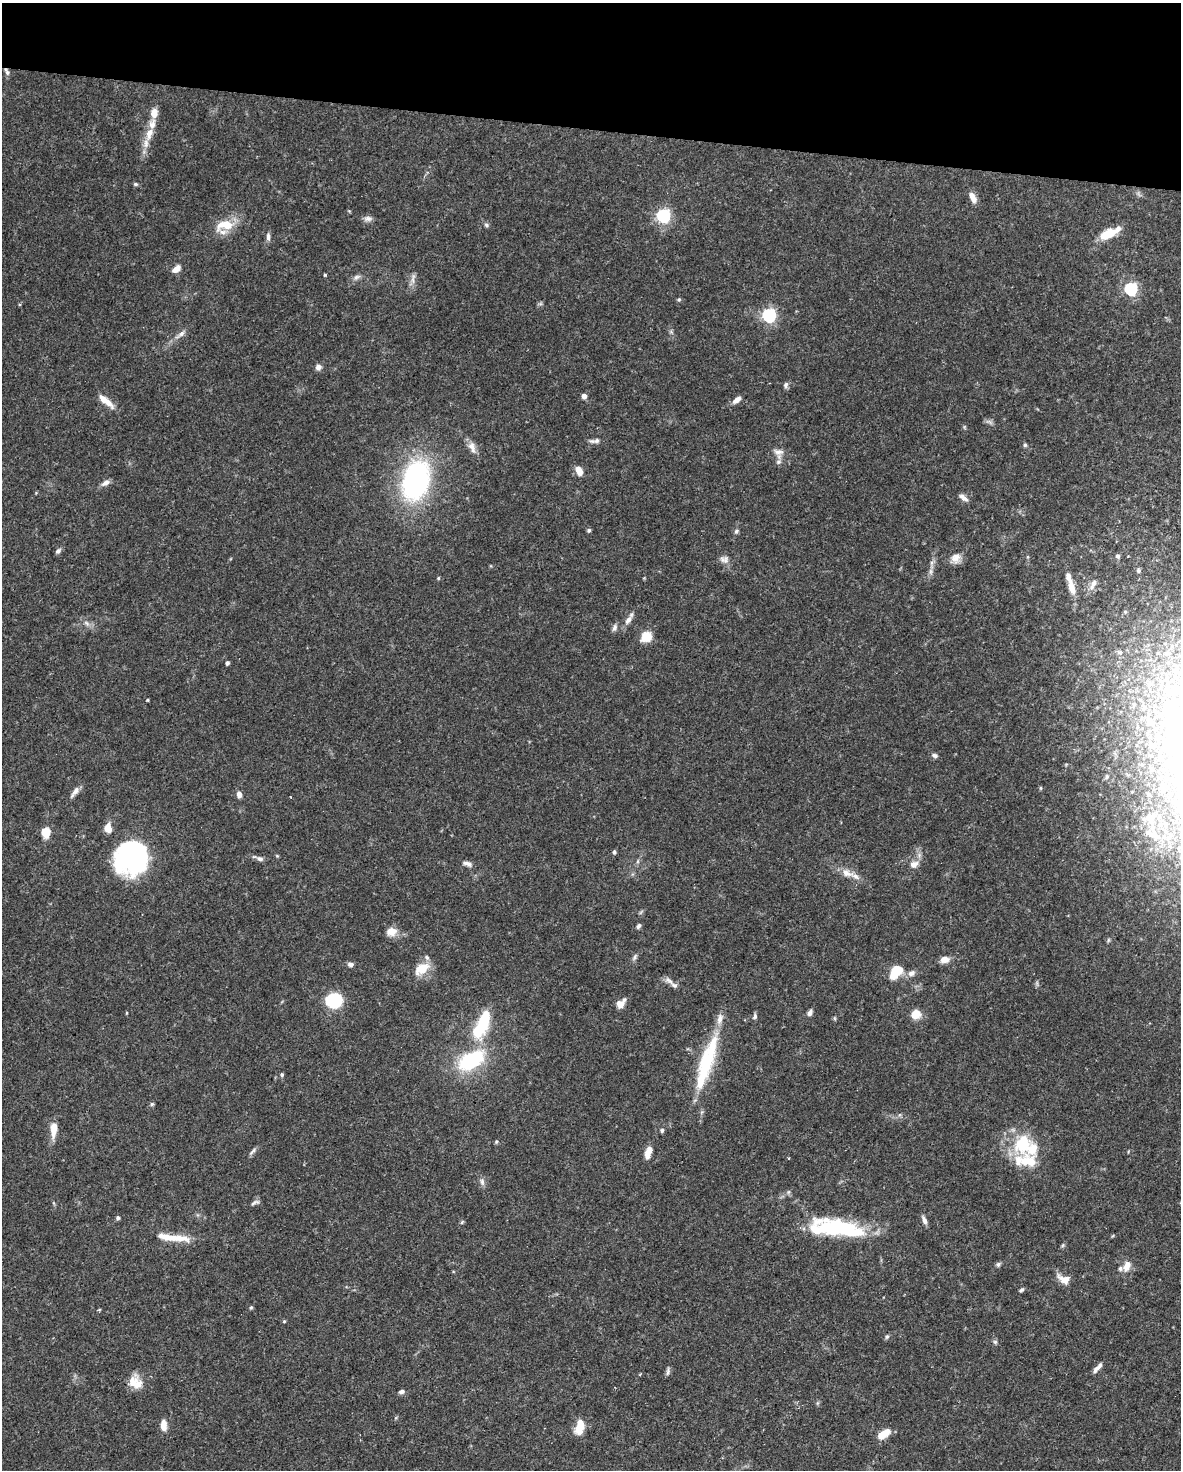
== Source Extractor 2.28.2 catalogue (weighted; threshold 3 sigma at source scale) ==
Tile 2 of 4 x 3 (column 2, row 1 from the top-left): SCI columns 1180-2358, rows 3159-4626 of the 4717 x 4738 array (HDU 1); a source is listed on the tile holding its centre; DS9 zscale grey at full resolution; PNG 1183 x 1472 px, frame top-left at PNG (2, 3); no overlay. Shown black and unused: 9% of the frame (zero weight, under 3 of 5 exposures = <1% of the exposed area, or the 3 px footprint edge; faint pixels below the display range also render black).
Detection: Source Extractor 2.28.2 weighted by HDU 2 'WHT'; one run over the whole footprint, this tile lists its part. Background 0.0443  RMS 0.0016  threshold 0.00739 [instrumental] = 3 sigma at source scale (4.5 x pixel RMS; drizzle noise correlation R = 1.50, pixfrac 1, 0.05/0.05 arcsec/px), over >= 5 px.
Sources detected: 136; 4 inside a brighter object's white glare — not listed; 15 inside a brighter listed object's ellipse — not listed separately; the other 117 listed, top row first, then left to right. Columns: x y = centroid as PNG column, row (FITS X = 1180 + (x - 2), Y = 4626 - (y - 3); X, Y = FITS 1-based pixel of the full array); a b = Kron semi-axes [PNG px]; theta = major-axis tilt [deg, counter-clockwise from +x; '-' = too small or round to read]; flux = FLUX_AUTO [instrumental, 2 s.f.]
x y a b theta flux
7 72 10 5 -65 0.52
154 113 12 9 85 1.4
149 134 18 9 69 2
135 184 6 4 -16 0.27
972 197 14 7 -62 1.5
663 216 6 6 - 38
368 219 12 7 4 0.67
225 225 26 13 9 3.9
486 225 6 5 - 0.32
1110 233 12 10 39 2.8
268 236 10 5 -90 0.56
176 269 11 7 40 1
325 275 4 4 - 0.21
357 277 10 6 32 0.59
413 280 11 4 -90 0.7
1131 289 6 6 - 28
679 299 5 4 - 0.24
769 315 6 6 - 37
181 333 9 6 50 0.65
318 367 7 6 - 0.78
786 385 8 6 75 0.45
584 396 5 4 - 0.91
737 400 11 6 40 0.94
109 403 19 8 -45 1.5
964 427 6 4 72 0.2
597 441 9 6 34 0.57
1025 445 5 5 - 0.26
472 447 18 8 -69 1.2
778 452 15 9 -8 1.2
778 462 9 7 32 0.55
579 471 9 6 -65 1.9
416 480 35 23 74 35
105 483 12 6 31 0.75
963 498 13 6 -36 0.76
589 530 5 4 - 0.33
736 531 7 6 - 0.37
58 551 8 5 45 0.46
1118 556 6 5 - 0.41
956 558 13 13 - 1.4
724 560 13 8 -10 0.85
1138 571 6 5 - 0.32
438 578 5 4 - 0.18
1093 584 16 7 63 1.2
1071 587 24 8 -73 2
628 620 13 7 54 0.99
87 623 9 6 -28 0.63
614 628 10 6 74 0.55
646 637 12 10 31 2.8
1120 652 9 7 -33 0.61
227 663 4 4 - 0.46
147 700 3 3 - 0.17
935 755 7 5 -16 0.46
1040 788 5 3 - 0.17
75 792 18 6 55 0.86
239 794 7 5 -79 0.92
1150 818 15 11 19 1.8
108 828 13 8 -88 1.4
46 832 11 9 -77 2.4
1151 834 26 9 -18 2.5
614 852 5 4 - 0.32
277 856 4 4 - 0.17
132 858 27 25 71 45
260 859 10 6 -20 0.58
467 864 12 6 -18 0.66
914 864 10 9 - 1.1
847 873 16 9 -20 1.6
638 926 6 5 - 0.4
391 931 12 10 14 1.8
1108 940 6 4 71 0.22
634 957 10 4 67 0.43
945 959 11 8 8 1.2
351 964 7 5 -4 0.57
422 969 21 12 34 3.3
896 972 19 12 54 3.5
911 973 10 8 27 0.88
669 981 13 6 -32 0.82
334 1000 11 10 - 14
621 1004 10 6 50 1.8
126 1013 5 3 - 0.14
810 1013 8 5 56 0.6
916 1014 9 8 - 2.7
755 1016 8 5 73 0.4
483 1022 38 16 75 6.7
706 1059 62 18 69 11
471 1060 28 15 30 14
282 1075 5 4 - 0.28
152 1104 6 5 - 0.25
53 1129 19 7 87 2.1
662 1130 5 5 - 0.33
496 1142 5 4 - 0.21
1023 1143 34 24 80 8.4
252 1151 13 4 45 0.45
648 1152 13 6 72 1.6
789 1158 3 3 - 0.15
482 1182 10 6 -75 0.59
255 1202 12 5 16 0.44
118 1218 4 4 - 0.38
924 1220 10 5 -69 0.73
462 1222 6 4 46 0.22
842 1228 69 18 -16 14
172 1237 45 8 -7 3.7
1063 1245 6 4 71 0.24
998 1264 7 5 54 0.38
1127 1266 14 9 67 1.5
1064 1279 18 10 -24 1.5
1021 1290 7 4 39 0.32
251 1308 5 4 - 0.23
284 1321 5 4 - 0.17
887 1337 6 5 - 0.3
995 1342 6 5 - 0.32
1096 1369 13 5 51 0.82
668 1371 12 4 85 0.41
133 1382 19 13 74 2.2
401 1392 8 5 13 0.48
163 1425 12 7 -88 1.5
580 1427 16 9 75 3
883 1434 14 7 31 2.8
Overlapping masked pixels (flux is a lower limit): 1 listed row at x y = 7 72